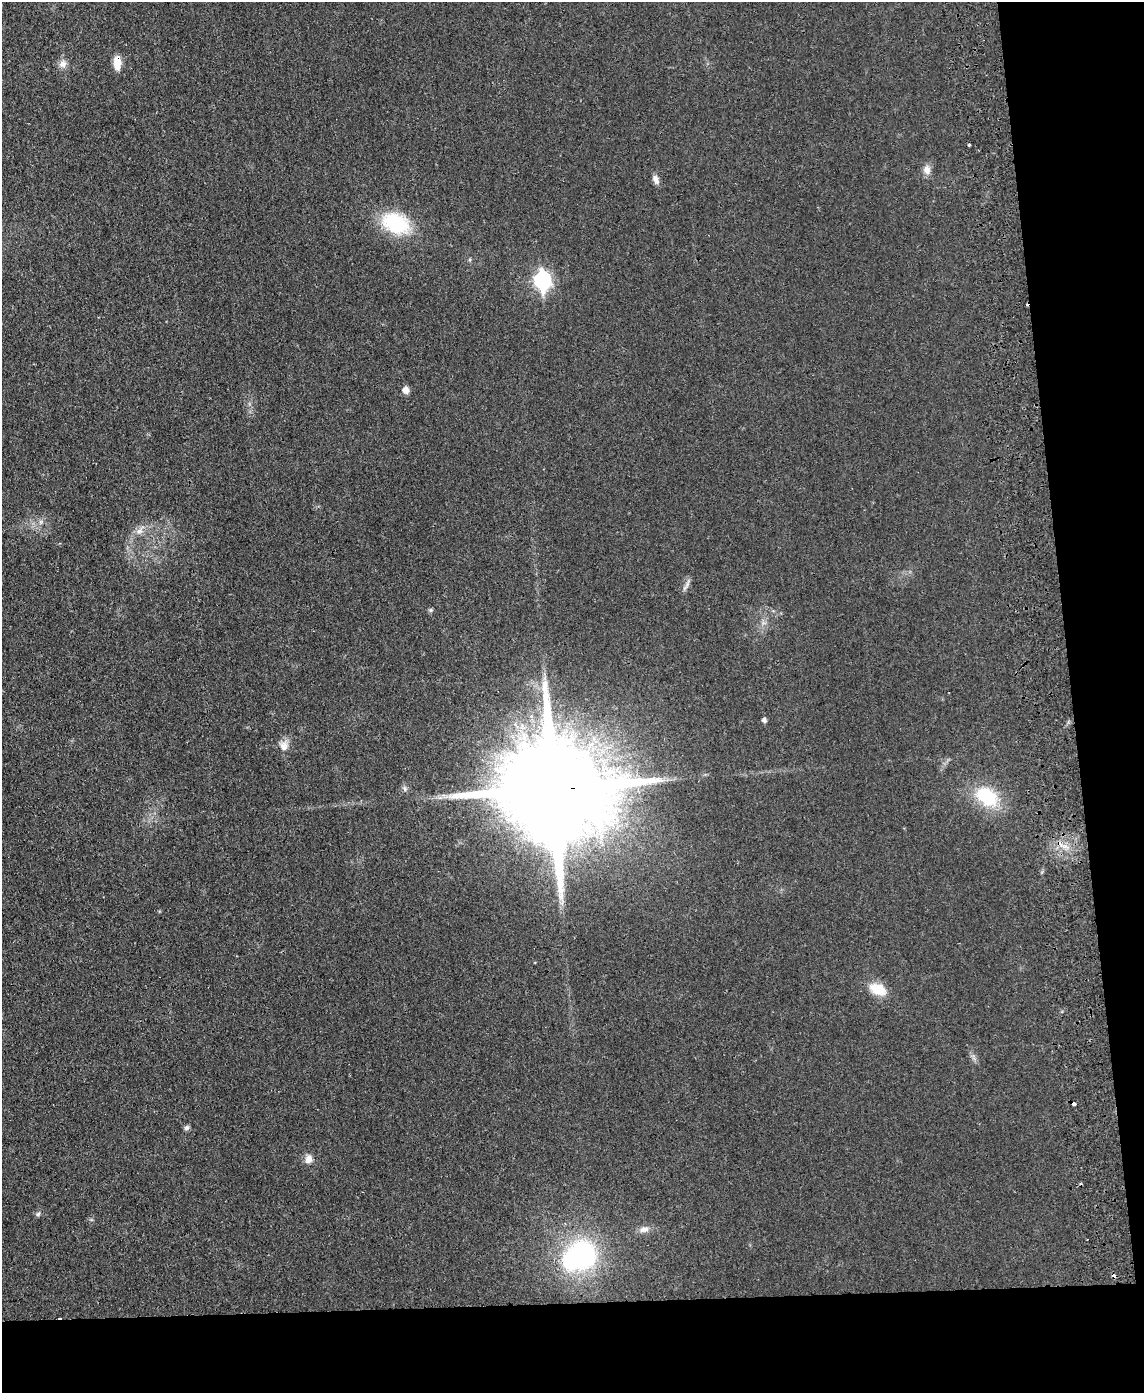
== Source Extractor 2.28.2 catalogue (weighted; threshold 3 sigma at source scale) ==
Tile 12 of 4 x 3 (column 4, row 3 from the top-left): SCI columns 3484-4625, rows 244-1634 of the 4682 x 4559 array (HDU 1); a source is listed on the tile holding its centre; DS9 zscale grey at full resolution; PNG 1146 x 1395 px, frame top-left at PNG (2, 2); no overlay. Shown black and unused: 13% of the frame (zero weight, under 2 of 3 exposures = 3% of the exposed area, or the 3 px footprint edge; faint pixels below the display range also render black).
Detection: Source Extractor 2.28.2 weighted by HDU 2 'WHT'; one run over the whole footprint, this tile lists its part. Background 0.0304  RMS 0.0045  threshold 0.0205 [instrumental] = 3 sigma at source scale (4.5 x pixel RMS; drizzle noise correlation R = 1.50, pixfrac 1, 0.05/0.05 arcsec/px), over >= 5 px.
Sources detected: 29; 1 inside a brighter object's white glare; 3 cosmic-ray / hot-pixel residue — not listed; the other 25 listed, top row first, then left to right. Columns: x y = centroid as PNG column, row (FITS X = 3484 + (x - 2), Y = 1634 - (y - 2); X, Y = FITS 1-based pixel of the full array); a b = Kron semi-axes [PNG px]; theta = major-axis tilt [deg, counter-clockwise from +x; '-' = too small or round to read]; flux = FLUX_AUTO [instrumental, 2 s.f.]
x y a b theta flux
117 62 15 7 -88 6.1
63 64 10 9 - 2.7
969 145 4 3 - 0.47
927 169 13 9 -74 2.9
656 179 13 7 -70 2.2
395 223 26 18 -24 34
542 280 9 7 -84 120
406 390 8 7 - 2.4
41 522 7 4 -72 0.84
139 531 8 6 21 2
687 584 14 4 70 1.7
431 610 6 5 - 0.71
764 720 4 4 - 1.4
284 746 13 11 -85 3.6
405 788 8 6 -72 1.2
553 789 32 26 -3 16000
440 797 7 4 19 1.1
987 797 32 21 -35 22
878 989 23 13 -23 9.4
1073 1104 5 3 - 3
186 1128 8 6 42 1.1
309 1159 10 8 74 3.2
38 1214 7 6 - 0.93
644 1229 14 8 13 2.8
583 1255 27 21 -72 63
Overlapping masked pixels (flux is a lower limit): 3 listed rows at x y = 117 62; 553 789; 1073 1104